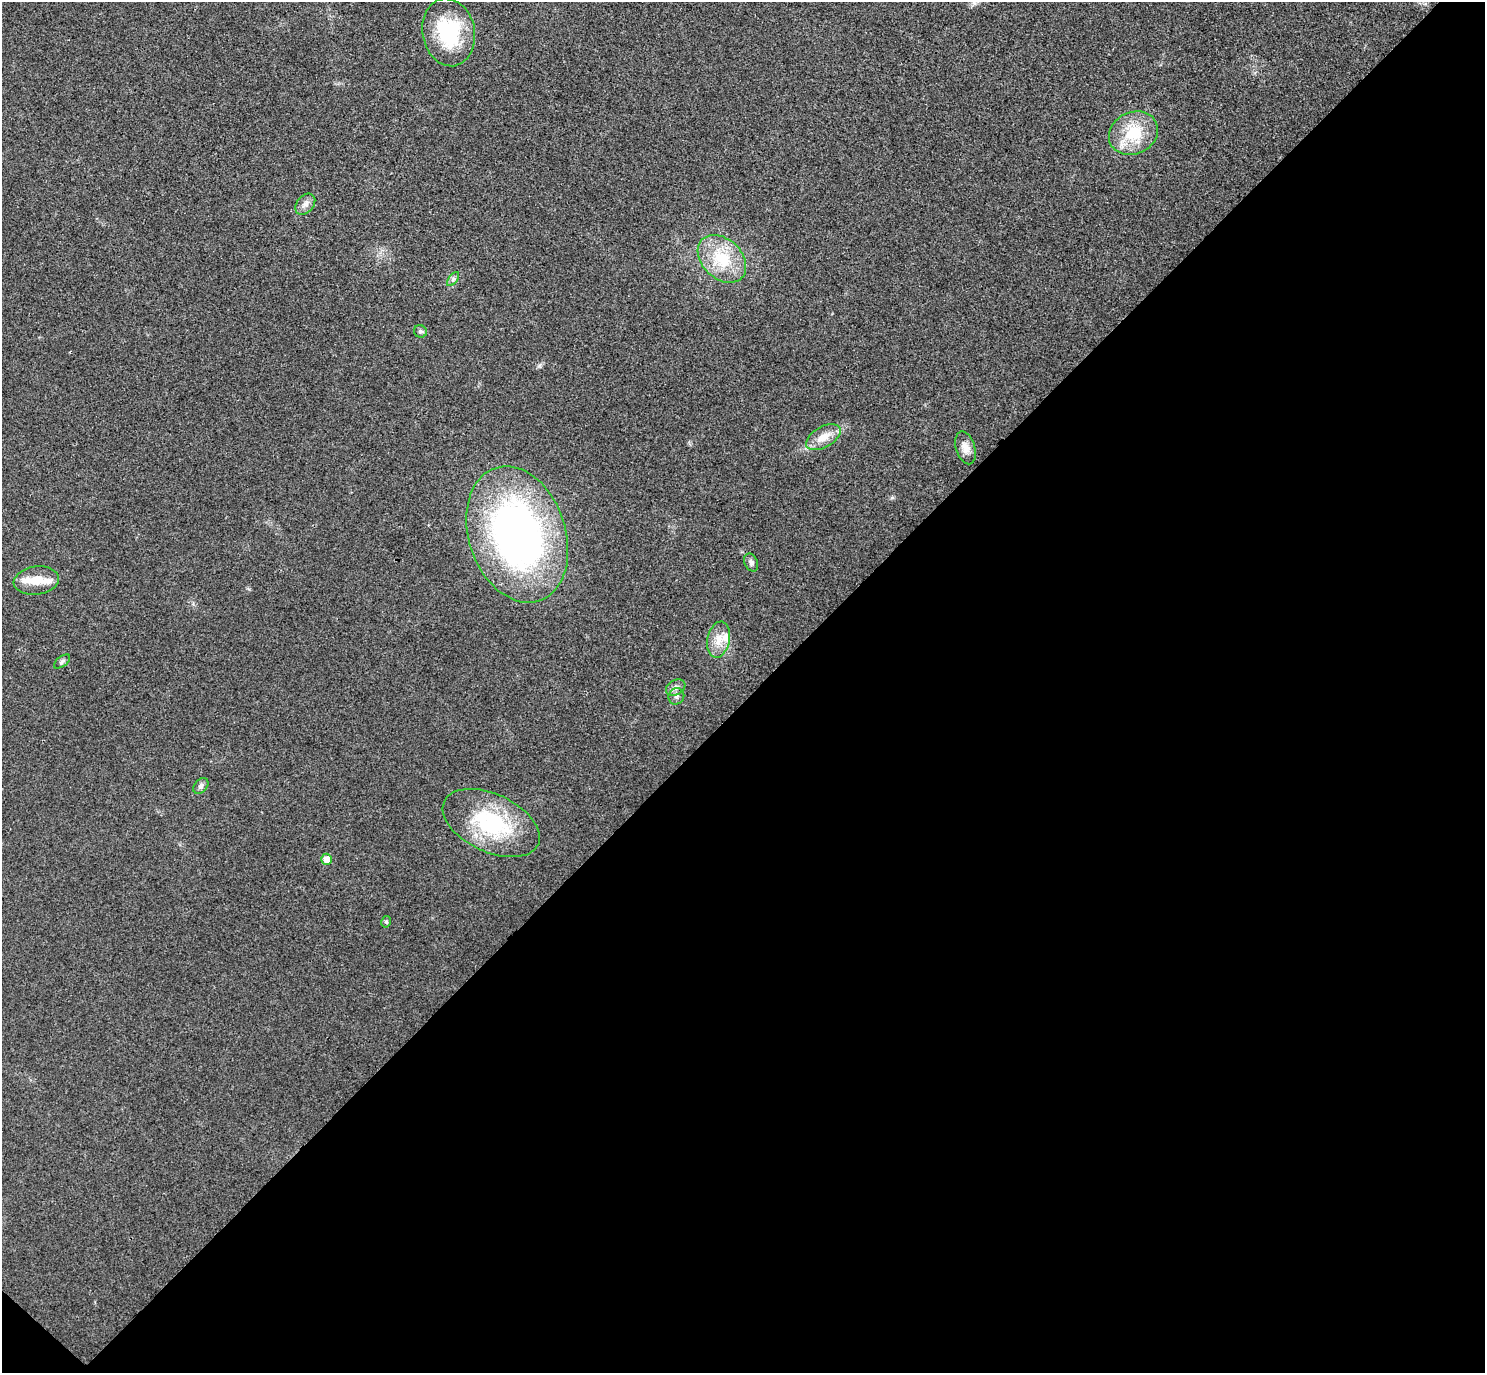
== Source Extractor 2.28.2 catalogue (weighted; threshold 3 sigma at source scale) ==
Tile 15 of 4 x 4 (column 3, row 4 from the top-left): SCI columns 3012-4494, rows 201-1571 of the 6023 x 6026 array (HDU 1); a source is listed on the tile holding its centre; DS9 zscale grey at full resolution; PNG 1487 x 1375 px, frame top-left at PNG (2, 2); each listed source drawn as its Kron ellipse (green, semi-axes under 4 px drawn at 4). Shown black and unused: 49% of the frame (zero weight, under 3 of 4 exposures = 6% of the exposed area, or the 3 px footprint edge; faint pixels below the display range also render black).
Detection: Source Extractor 2.28.2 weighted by HDU 2 'WHT'; one run over the whole footprint, this tile lists its part. Background 0.0272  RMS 0.0062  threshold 0.0281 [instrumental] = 3 sigma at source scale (4.5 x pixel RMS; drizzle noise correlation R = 1.50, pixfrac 1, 0.05/0.05 arcsec/px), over >= 5 px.
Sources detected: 22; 3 inside a brighter listed object's ellipse — not listed separately; the other 19 listed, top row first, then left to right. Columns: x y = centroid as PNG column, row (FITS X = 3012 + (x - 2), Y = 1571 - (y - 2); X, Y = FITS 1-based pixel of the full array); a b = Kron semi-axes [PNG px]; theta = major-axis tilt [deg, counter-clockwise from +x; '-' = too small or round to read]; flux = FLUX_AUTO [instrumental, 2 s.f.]
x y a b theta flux
449 32 34 26 -79 44
1133 133 25 20 26 24
305 204 12 8 50 3.4
722 259 28 20 -43 25
453 279 8 4 54 1.5
420 331 6 6 - 1.6
823 437 19 10 30 8.7
965 448 17 9 -73 5.6
517 534 70 48 -72 270
751 562 9 6 -64 2.1
36 580 23 14 7 9.8
718 640 18 11 78 8.4
62 662 9 5 38 1.5
676 687 10 7 31 2.8
676 696 8 7 - 2.2
201 786 9 6 50 2.2
491 823 52 29 -25 58
327 859 5 5 - 6.8
386 922 5 4 - 1.2